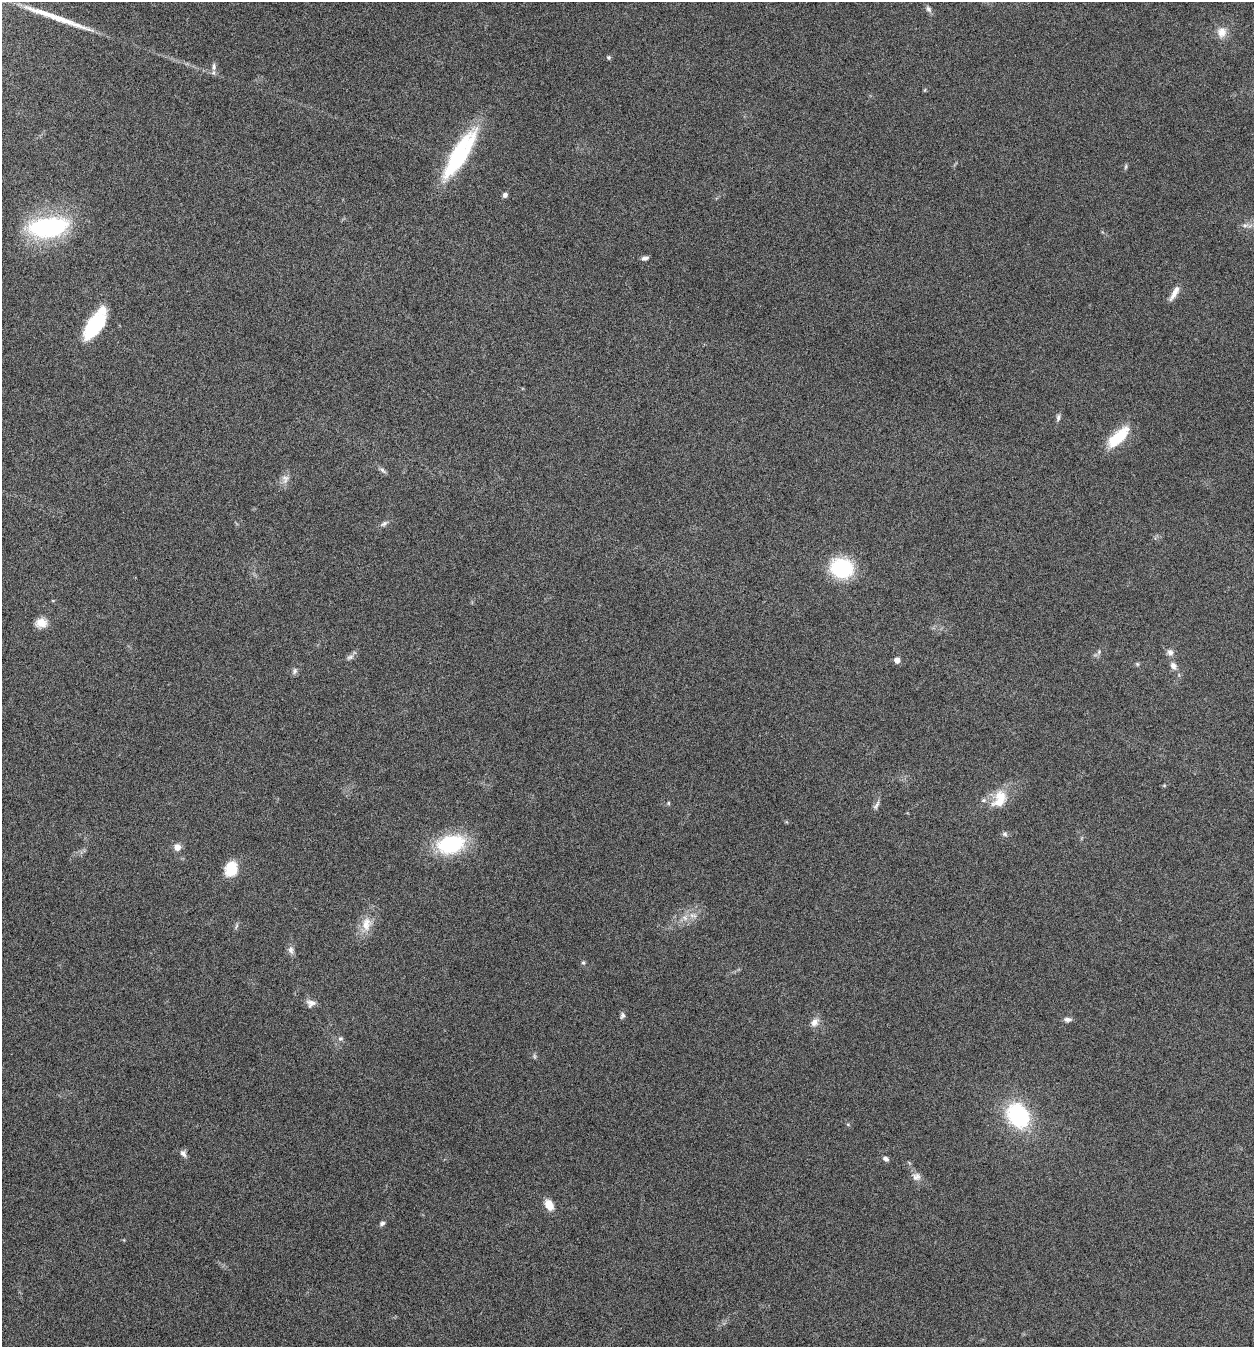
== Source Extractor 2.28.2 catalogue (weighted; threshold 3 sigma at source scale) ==
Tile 11 of 4 x 4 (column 3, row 3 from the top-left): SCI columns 2767-4018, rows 1349-2693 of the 5405 x 5390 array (HDU 1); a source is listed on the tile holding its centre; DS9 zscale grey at full resolution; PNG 1256 x 1349 px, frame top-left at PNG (2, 2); no overlay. Nothing masked; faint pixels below the display range render black.
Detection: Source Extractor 2.28.2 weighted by HDU 2 'WHT'; one run over the whole footprint, this tile lists its part. Background 0.261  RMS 0.0066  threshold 0.0271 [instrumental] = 3 sigma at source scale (4.09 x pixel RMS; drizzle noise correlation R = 1.36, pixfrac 0.8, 0.05/0.05 arcsec/px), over >= 5 px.
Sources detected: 53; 1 inside a brighter object's white glare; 1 long thin detection or spike segment (spike, bleed or trail) — not listed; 2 inside a brighter listed object's ellipse — not listed separately; the other 49 listed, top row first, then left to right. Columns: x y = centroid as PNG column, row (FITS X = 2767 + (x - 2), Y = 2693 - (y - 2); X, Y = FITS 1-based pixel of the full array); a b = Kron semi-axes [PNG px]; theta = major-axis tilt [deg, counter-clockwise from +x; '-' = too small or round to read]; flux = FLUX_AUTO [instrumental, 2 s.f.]
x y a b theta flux
928 9 9 6 -52 1.9
1222 32 14 12 88 6.3
609 57 5 5 - 1
214 67 11 6 -87 2.3
459 154 60 16 59 60
1126 167 8 4 81 0.93
505 195 6 5 - 1.9
48 227 43 20 7 78
645 258 8 5 12 1.9
1174 293 21 6 61 4.7
95 324 36 15 57 36
1058 417 9 5 74 1.7
1119 437 33 14 53 18
383 470 11 5 -40 1.7
285 479 14 10 86 3.8
384 524 11 5 34 1.8
841 568 20 17 -17 48
41 623 13 11 4 6.6
1099 652 6 5 - 1.2
1170 652 9 8 - 2.6
350 657 11 6 16 1.9
897 660 5 5 - 4.8
1137 664 5 5 - 0.88
1173 666 10 7 -72 3.1
294 671 9 6 65 1.7
1001 796 18 16 -42 11
668 803 6 4 -90 0.72
876 805 15 5 60 2.1
1005 834 7 6 - 1.5
451 844 28 18 13 51
177 847 8 8 - 4.2
231 869 17 13 69 15
693 916 14 6 -18 3.5
366 924 21 13 81 9.3
236 926 9 3 76 1.1
291 950 12 7 -82 2.7
583 963 6 5 - 1
311 1003 12 10 7 3.5
622 1015 9 6 72 1.6
1067 1019 9 5 -2 2.4
815 1022 13 9 50 4.2
340 1038 7 6 - 1.4
534 1056 7 4 -72 0.93
1018 1115 24 19 -58 60
183 1153 10 6 -54 2.4
886 1159 7 5 -29 1.9
916 1177 12 10 3 3.5
549 1205 12 8 -64 8.1
382 1223 7 5 27 1.6